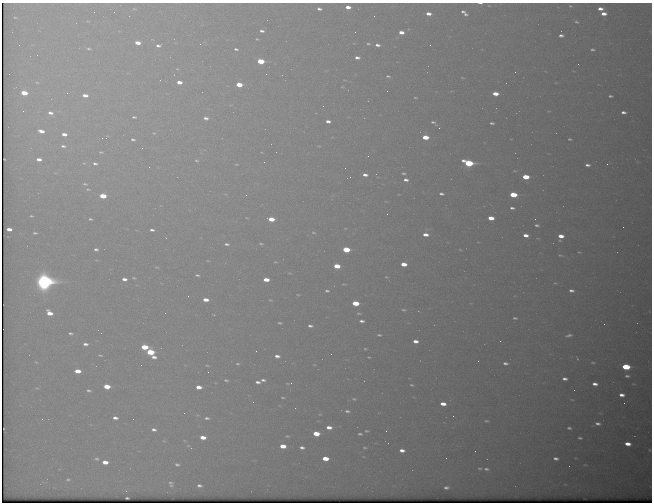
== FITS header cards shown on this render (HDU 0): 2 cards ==
NAXIS1  =                  650 / Width of table row in bytes
NAXIS2  =                  500 / Number of rows in table

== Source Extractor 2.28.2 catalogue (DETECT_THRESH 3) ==
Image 650 x 500 px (HDU 0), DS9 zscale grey, 1 PNG px = 1 image px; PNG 654 x 504 px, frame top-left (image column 1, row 500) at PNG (2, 3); no overlay
Background 568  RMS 3.1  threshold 9.27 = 3 sigma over >= 5 px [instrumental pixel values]
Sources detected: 230; all 230 listed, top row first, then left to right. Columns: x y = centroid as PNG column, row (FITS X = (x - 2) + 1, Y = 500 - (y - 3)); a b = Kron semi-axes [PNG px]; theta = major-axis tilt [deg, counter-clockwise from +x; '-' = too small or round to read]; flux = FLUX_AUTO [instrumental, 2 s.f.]
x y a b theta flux
480 3 6 2 0 360
570 6 6 4 -25 360
348 7 5 4 - 1500
134 9 5 3 - 160
319 9 5 3 - 680
600 9 5 4 - 1300
114 12 2 2 - 80
463 12 4 3 - 450
428 14 5 3 - 1300
465 14 4 3 - 380
604 14 5 4 - 1500
15 17 7 3 -2 250
88 21 6 4 -28 220
576 22 7 5 -29 450
262 31 6 4 -8 740
401 32 5 3 - 1700
561 35 5 3 - 730
257 39 4 3 - 250
137 43 5 4 - 2200
200 44 3 3 - 130
368 44 6 5 - 390
19 45 2 2 - 130
158 45 6 4 3 690
377 45 5 4 - 830
430 45 2 2 - 240
89 49 6 4 -16 410
236 49 5 4 - 480
592 50 7 4 -5 460
357 57 5 3 - 850
260 61 5 4 - 8800
177 69 5 4 - 250
515 72 2 2 - 220
266 74 2 2 - 390
388 76 6 4 -13 380
462 78 6 3 -9 210
37 82 5 3 - 230
179 82 5 4 - 1800
239 85 5 4 - 4900
342 87 5 3 - 180
24 93 5 4 - 4600
67 93 3 3 - 150
495 94 5 4 - 2700
85 95 5 4 - 1500
610 96 4 3 - 390
415 98 5 3 - 230
323 106 2 2 - 240
23 111 2 2 - 150
623 112 5 3 - 770
50 113 6 4 -11 970
134 117 4 3 - 360
206 118 5 3 - 730
328 121 5 3 - 900
434 123 9 4 -31 580
492 123 6 3 -5 500
439 128 2 2 - 110
41 131 6 3 -14 1600
154 133 6 4 -19 280
64 134 5 3 - 1400
106 137 7 3 60 250
425 137 5 4 - 4800
133 139 5 4 - 490
569 139 4 3 - 280
63 146 6 4 -3 510
142 148 2 2 - 940
101 152 6 4 7 300
368 156 2 2 - 94
39 159 5 3 - 1200
196 160 5 3 - 260
264 162 2 2 - 79
84 163 5 4 - 270
95 163 6 4 -16 590
468 163 7 4 -13 21000
236 164 3 2 - 150
607 164 3 2 - 350
587 165 5 3 - 700
345 168 2 2 - 76
515 171 6 4 15 320
403 173 3 2 - 280
365 175 5 3 - 920
526 177 5 4 - 5800
406 180 4 3 - 770
85 184 6 4 -9 340
88 189 7 4 -12 330
441 194 5 3 - 530
246 195 3 2 - 220
513 195 5 4 - 9400
103 196 5 4 - 5000
512 208 5 3 - 580
31 216 3 2 - 210
246 218 5 2 - 160
491 218 5 3 - 3100
90 219 4 3 - 300
271 219 5 4 - 4200
535 219 2 2 - 130
537 225 4 3 - 450
623 227 2 2 - 390
9 229 5 3 - 1500
152 230 4 3 - 570
35 233 4 3 - 310
313 233 5 3 - 210
425 235 5 3 - 1600
526 235 5 4 - 1400
561 236 5 4 - 2200
560 240 7 3 0 280
227 244 6 3 -8 510
261 244 5 3 - 290
96 249 4 3 - 530
346 249 5 4 - 9100
460 250 4 2 - 150
579 252 7 4 -13 300
560 255 9 4 -14 380
208 261 4 2 - 170
275 262 5 3 - 200
404 264 5 3 - 2600
337 266 5 4 - 4500
157 267 6 3 -8 190
290 273 5 4 - 210
197 275 5 3 - 360
386 277 3 2 - 180
134 278 4 3 - 220
124 279 5 3 - 1100
266 280 5 4 - 2800
44 281 8 7 - 100000
555 283 4 4 - 190
344 284 5 3 - 230
571 290 6 4 -9 740
327 291 6 4 -6 490
298 294 5 2 - 200
206 300 5 3 - 2000
270 300 5 3 - 200
355 303 5 4 - 6900
404 310 5 3 - 290
49 313 6 4 -34 2700
165 313 2 2 - 110
358 313 5 4 - 320
214 315 3 2 - 120
515 318 4 3 - 340
362 321 5 3 - 680
280 323 4 3 - 320
604 324 2 2 - 450
310 326 6 4 -3 660
71 333 7 4 -12 520
379 335 4 3 - 310
569 335 7 3 14 560
415 341 5 3 - 1300
500 341 2 2 - 110
85 344 6 5 - 900
144 347 6 4 -5 6200
365 349 3 2 - 200
256 351 2 2 - 79
150 352 6 4 -5 9900
331 354 2 2 - 340
100 355 6 3 -13 300
277 356 5 4 - 1000
154 357 6 4 -16 1000
369 357 3 2 - 190
577 359 5 2 - 190
478 361 2 2 - 370
36 362 6 5 - 340
593 362 4 2 - 230
505 363 5 3 - 590
237 364 5 4 - 300
314 365 4 3 - 160
207 366 5 2 - 210
626 367 6 4 -6 12000
78 371 5 4 - 2900
208 372 2 2 - 160
627 376 4 3 - 390
565 379 5 3 - 780
226 380 6 4 -16 370
263 380 5 4 - 620
258 382 5 3 - 770
291 383 3 3 - 240
595 384 5 3 - 1100
412 385 5 3 - 290
107 386 5 4 - 4300
199 387 5 4 - 2200
37 388 6 5 - 300
88 390 6 4 -11 470
574 390 2 2 - 94
622 395 5 3 - 1100
283 398 5 2 - 240
354 399 5 3 - 250
572 400 3 2 - 140
253 402 3 3 - 180
443 404 5 4 - 2000
347 411 5 3 - 430
184 413 3 2 - 160
320 414 4 3 - 160
453 416 3 2 - 160
115 418 5 3 - 910
207 418 8 4 -2 610
42 419 3 2 - 320
133 419 2 2 - 220
486 421 6 4 -2 360
598 424 6 4 -8 690
329 427 5 3 - 1600
569 428 4 3 - 380
154 430 5 4 - 680
366 431 4 3 - 250
386 431 2 2 - 550
316 433 5 4 - 4400
360 434 4 3 - 340
287 436 7 4 -9 320
203 437 5 4 - 2600
580 438 4 3 - 340
164 441 5 3 - 190
628 444 5 4 - 2100
188 446 5 3 - 270
283 446 5 4 - 3200
302 448 6 4 -6 760
364 448 3 2 - 240
402 450 5 4 - 1200
649 450 3 2 - 110
475 451 2 2 - 530
325 458 5 4 - 3900
446 458 2 2 - 100
556 458 5 3 - 670
96 459 6 4 -2 390
105 462 5 4 - 2100
177 464 4 3 - 430
585 465 4 2 - 160
480 468 7 5 -10 390
486 469 6 4 -8 550
68 479 4 3 - 280
170 483 7 4 -19 380
171 485 4 3 - 210
199 485 5 3 - 580
446 487 5 3 - 600
127 498 3 2 - 220
At the frame edge (FLAGS 8, measured only in part): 1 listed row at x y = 480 3